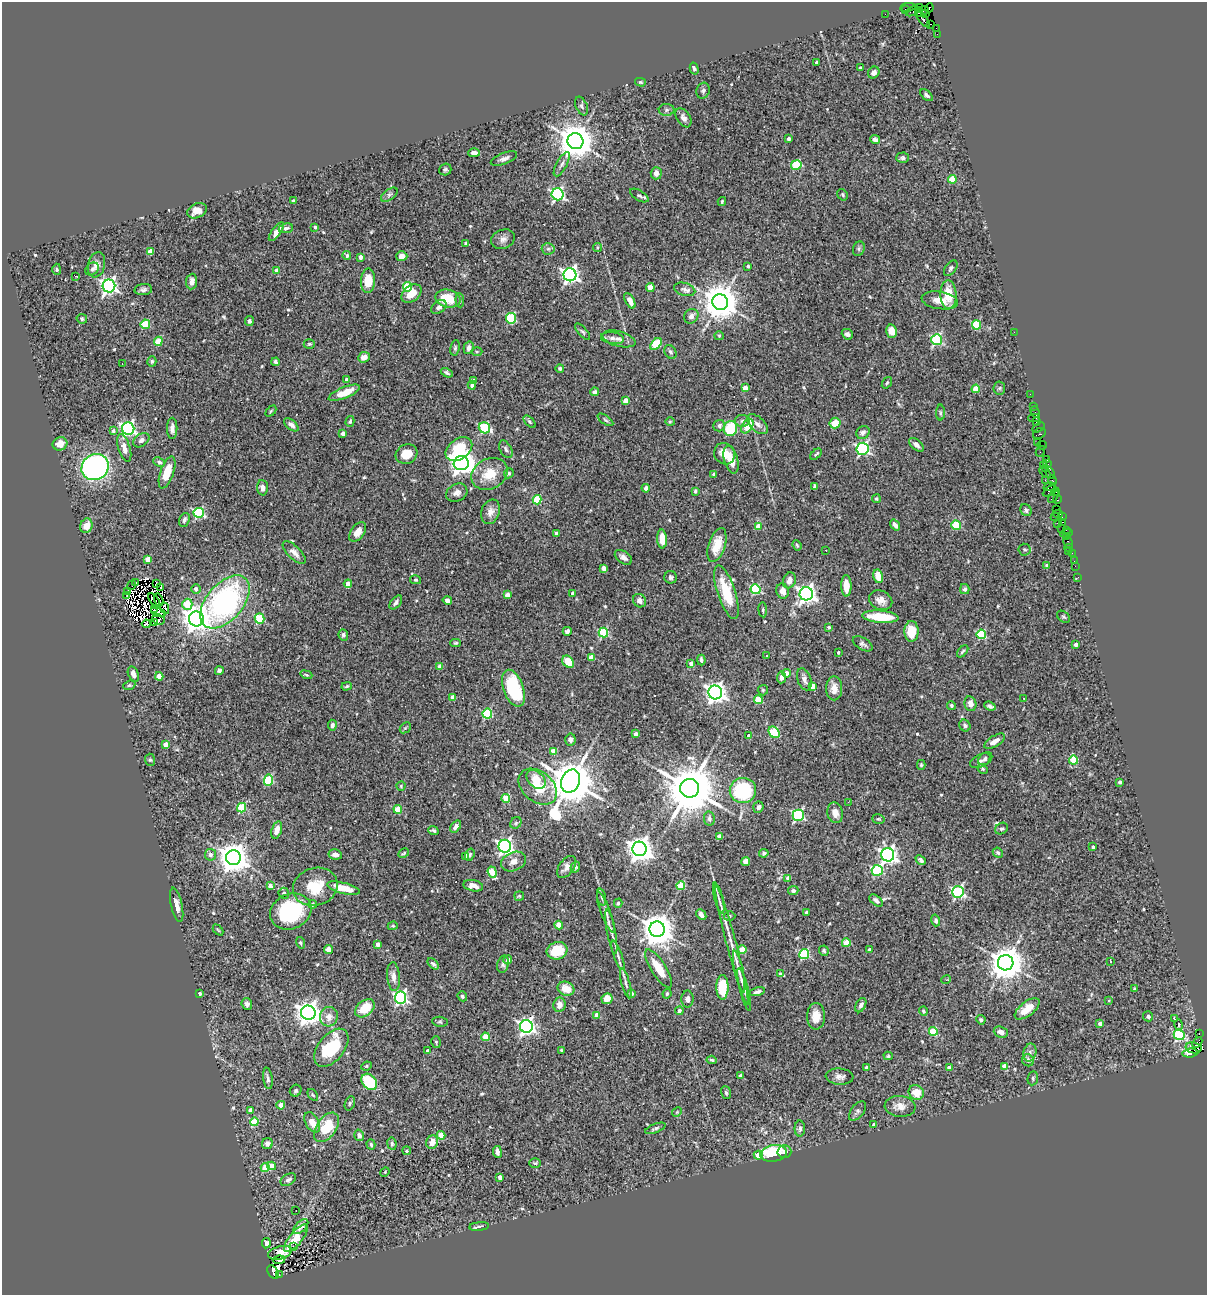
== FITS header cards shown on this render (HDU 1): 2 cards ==
NAXIS1  =                 1205
NAXIS2  =                 1293

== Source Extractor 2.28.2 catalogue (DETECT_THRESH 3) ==
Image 1205 x 1293 px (HDU 1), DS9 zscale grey, 1 PNG px = 1 image px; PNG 1209 x 1297 px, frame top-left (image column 1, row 1293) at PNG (2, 2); each listed source drawn as its Kron ellipse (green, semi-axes under 4 px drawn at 4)
Background 1.27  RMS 0.055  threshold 0.165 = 3 sigma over >= 5 px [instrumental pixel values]
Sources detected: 581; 6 with non-positive FLUX_AUTO (blend fragments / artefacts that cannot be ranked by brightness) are neither listed nor drawn; of the other 575, the 500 brightest by FLUX_AUTO listed and drawn (75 fainter detections omitted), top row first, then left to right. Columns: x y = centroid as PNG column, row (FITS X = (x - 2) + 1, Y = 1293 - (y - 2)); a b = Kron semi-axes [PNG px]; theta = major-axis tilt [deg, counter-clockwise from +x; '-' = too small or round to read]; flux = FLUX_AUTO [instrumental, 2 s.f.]
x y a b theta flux
908 7 8 3 8 63
919 7 2 2 - 8.3
929 8 5 3 - 41
905 10 3 2 - 140
912 11 7 4 30 81
923 12 7 3 40 140
918 13 4 2 - 110
885 14 2 2 - 28
925 14 4 3 - 61
923 19 9 4 -51 410
931 24 4 3 - 95
936 29 4 2 - 28
937 34 2 2 - 15
816 62 3 3 - 4.7
694 68 6 4 -75 6.6
860 68 3 3 - 7.3
874 73 6 5 - 21
640 82 5 4 - 5.2
703 91 8 6 72 9.3
926 95 7 4 -39 8.3
582 106 10 5 -65 8.5
667 110 8 6 2 11
683 118 10 6 -56 17
789 139 3 3 - 12
875 140 5 4 - 11
575 141 8 8 - 9600
474 153 6 4 0 16
902 158 6 5 - 7.1
504 159 14 5 22 15
562 164 13 5 62 15
796 165 5 5 - 160
445 169 6 5 - 7.7
656 173 6 5 - 20
952 179 4 4 - 81
558 194 6 6 - 680
389 195 9 5 36 7.8
639 195 10 5 -30 9.5
843 195 6 4 -55 5.7
294 201 4 3 - 6.5
722 201 4 3 - 4.8
197 211 10 7 25 32
315 227 3 3 - 6.1
286 228 7 5 7 10
276 232 11 4 53 23
503 239 12 9 22 20
466 244 3 3 - 8.4
598 247 4 4 - 6.2
548 249 6 6 - 8.9
859 249 7 5 71 6.9
150 251 4 4 - 37
347 255 4 4 - 10
402 256 5 5 - 24
360 257 4 3 - 18
96 265 13 8 77 24
748 266 4 3 - 5.6
951 268 9 5 54 9.7
57 269 6 4 -88 6.2
92 269 7 5 38 9.5
277 271 4 4 - 31
570 275 6 6 - 1400
75 276 3 2 - 28
192 281 8 5 84 21
368 281 12 7 88 77
109 286 6 6 - 1200
408 287 4 4 - 140
650 288 4 4 - 62
685 289 11 6 -15 15
143 290 9 5 4 11
411 294 11 8 39 45
948 295 14 8 -87 87
448 299 13 8 -13 86
460 300 7 3 -85 6.1
940 300 18 8 -9 47
630 301 8 4 -62 29
720 302 8 7 - 9200
439 307 8 5 38 16
691 316 8 6 44 16
511 318 5 5 - 240
82 319 5 4 - 6.4
249 321 5 4 - 8.9
145 324 4 4 - 150
977 325 4 4 - 180
892 331 7 5 -76 38
583 332 10 4 -49 6.9
1014 332 2 2 - 58
847 334 6 5 - 12
719 336 5 4 - 4.3
612 338 11 6 -7 16
619 339 17 7 -15 24
937 340 5 5 - 410
158 341 5 4 - 81
309 344 5 4 - 4.8
656 344 7 4 50 190
455 348 8 5 80 7
469 348 6 5 - 16
477 351 5 3 - 4.6
670 352 7 5 -59 9.6
364 357 6 5 - 25
152 361 5 4 - 5.9
275 362 4 3 - 9
122 364 3 2 - 4.3
560 368 4 4 - 8.7
447 373 6 4 -29 7.6
346 379 4 3 - 8.1
473 380 3 3 - 10
887 383 6 3 53 5.4
472 385 4 4 - 12
745 388 4 4 - 33
999 388 6 6 - 5.9
976 389 4 4 - 80
595 392 4 3 - 15
344 393 17 5 22 71
1030 394 2 2 - 17
626 401 4 4 - 47
1033 406 2 2 - 42
271 411 6 4 46 4.3
1035 412 6 2 -69 23
940 413 8 4 -90 6.6
1034 418 6 2 0 130
605 420 9 4 -36 6.1
350 421 5 4 - 6.2
742 421 8 6 0 12
530 422 7 4 -45 5.5
670 422 5 4 - 4.2
1037 422 3 2 - 54
835 423 5 5 - 58
758 424 12 7 -44 21
291 425 8 4 -40 15
719 426 6 5 - 12
747 426 8 5 56 110
1039 427 7 4 31 53
172 428 10 5 -90 15
484 428 6 5 - 260
730 428 7 6 - 140
128 429 6 6 - 870
113 431 4 4 - 8.5
863 432 7 6 - 14
343 434 4 3 - 15
1039 434 7 5 32 160
141 440 9 6 37 13
1038 442 3 2 - 75
60 444 7 6 - 32
916 445 9 5 -43 14
1042 445 5 2 - 55
124 448 14 6 -73 25
459 449 15 10 37 170
506 449 9 5 -62 11
863 449 6 6 - 590
1040 451 5 2 - 100
407 454 11 9 27 58
724 454 11 10 - 46
816 454 7 4 44 6.9
731 460 14 7 -74 51
1046 460 4 3 - 55
159 462 6 4 -26 8.1
461 463 7 7 - 2700
1048 464 3 2 - 60
1044 465 4 3 - 76
95 467 14 12 34 920
1046 469 3 2 - 59
167 472 17 6 71 70
1045 472 7 4 -47 120
509 473 5 4 - 5.8
1050 473 6 3 -70 100
489 474 19 15 27 86
713 474 3 3 - 4.8
1045 480 2 2 - 51
1052 481 5 3 - 24
815 486 4 3 - 7.6
1049 487 6 3 17 330
262 488 8 5 -87 16
646 488 4 4 - 18
695 491 3 3 - 5.4
1050 491 8 3 30 67
1055 492 4 3 - 62
457 493 11 8 26 20
1053 497 7 3 58 81
876 499 4 4 - 5.5
1057 499 4 3 - 98
537 500 4 4 - 130
1057 509 2 2 - 59
1026 510 6 5 - 9.1
490 512 12 9 69 26
199 513 5 5 - 360
1058 514 5 3 - 61
1062 516 4 2 - 39
1055 517 4 2 - 91
184 520 7 5 70 11
1063 522 3 2 - 4.8
1057 523 2 2 - 16
895 525 6 4 -54 14
956 525 4 4 - 160
86 526 7 6 - 40
758 526 4 4 - 48
1062 528 2 2 - 42
1066 530 2 2 - 83
358 532 11 6 54 32
556 533 3 3 - 12
1066 533 6 3 12 64
1067 537 2 2 - 56
662 539 9 5 -86 55
1068 542 6 3 -62 65
717 545 17 8 73 78
797 545 5 4 - 4.9
1069 548 4 2 - 23
826 550 3 2 - 8.2
1024 550 6 6 - 8.2
1069 552 2 2 - 17
294 553 15 6 -45 23
1072 553 3 2 - 5.3
623 557 9 6 -36 16
148 559 4 4 - 53
1074 561 2 2 - 14
1047 565 3 3 - 7.6
1075 566 2 2 - 29
603 568 4 3 - 30
878 576 7 5 -79 48
671 577 6 6 - 8.8
1078 577 3 2 - 4.7
416 580 5 4 - 5.2
789 580 8 6 72 22
136 582 3 2 - 8.1
156 583 3 2 - 7.4
348 584 4 3 - 45
132 585 5 2 - 4.6
846 586 10 5 -89 49
161 587 4 3 - 17
196 589 5 4 - 15
756 589 5 5 - 280
965 589 5 4 - 8.7
783 591 7 6 - 26
128 592 3 2 - 9.9
726 592 28 9 -72 130
572 593 3 3 - 11
806 594 7 6 - 1800
127 595 3 2 - 11
507 595 4 4 - 45
154 600 8 2 -50 5.2
159 600 6 2 -72 4.3
447 600 5 4 - 14
881 600 12 9 -24 27
639 601 7 6 - 19
225 602 31 18 49 790
396 602 8 4 51 11
187 604 5 5 - 110
165 608 6 4 -65 5.3
154 609 4 3 - 5.1
763 610 7 4 -85 5.7
158 612 8 3 -18 5.1
880 617 18 6 -5 130
1063 617 7 5 -40 6.1
259 618 5 4 - 180
158 619 6 5 - 14
196 619 7 7 - 3600
155 622 3 2 - 7.7
146 624 4 3 - 6.8
829 627 4 3 - 5.7
567 631 4 4 - 9.3
911 631 10 7 -88 65
603 633 5 4 - 250
981 634 5 4 - 220
343 635 6 4 -83 8.5
456 643 5 4 - 4.9
863 644 11 6 -31 11
1076 645 3 3 - 13
963 651 7 3 49 5.5
838 652 3 3 - 5.1
767 656 2 2 - 4.4
591 658 4 4 - 54
701 660 5 3 - 10
568 662 7 5 -48 68
691 664 4 3 - 24
440 667 4 4 - 34
219 671 4 4 - 9.2
786 673 4 4 - 22
133 674 8 5 -67 19
306 675 6 3 -20 4.4
159 676 4 4 - 61
782 677 6 4 83 14
804 679 11 6 -71 18
129 685 6 4 21 5.3
347 686 5 4 - 6.1
813 686 4 4 - 55
514 688 19 10 -70 270
834 688 12 8 -90 35
763 690 5 5 - 4.9
715 692 7 7 - 2000
453 698 4 4 - 36
1024 699 3 2 - 17
758 700 4 4 - 130
970 704 7 6 - 20
951 705 5 4 - 6.2
990 706 6 3 -21 8.5
487 714 5 5 - 260
332 725 5 4 - 12
965 726 6 5 - 9.2
405 728 6 4 43 5.6
774 732 6 5 - 220
635 734 4 3 - 18
749 736 4 3 - 16
570 740 6 5 - 11
995 741 12 5 32 26
166 745 4 4 - 39
553 751 4 4 - 32
985 759 8 5 37 9.7
150 760 6 5 - 5.6
1073 760 4 4 - 110
980 761 11 6 27 11
921 765 5 4 - 4.9
983 769 5 4 - 5.1
536 779 11 7 -45 61
268 780 5 4 - 220
571 781 12 9 65 19000
1120 782 4 3 - 12
401 786 5 4 - 4.4
538 787 21 15 -39 100
689 788 9 9 - 24000
743 790 13 12 - 290
506 798 4 4 - 93
848 802 3 2 - 4.2
758 807 5 5 - 13
242 808 5 4 - 200
398 809 4 4 - 100
835 813 10 7 -78 23
798 815 5 5 - 450
709 818 7 5 -80 11
878 819 6 4 -16 5
516 823 6 5 - 6.8
456 826 6 4 53 15
1001 829 7 5 36 7.5
277 830 9 5 72 32
433 830 5 3 - 6.7
719 836 4 4 - 28
505 846 6 6 - 1100
1093 847 4 3 - 9.6
639 849 7 7 - 3500
404 853 6 3 28 4.8
764 853 5 4 - 7.4
998 853 5 4 - 7.4
335 854 6 5 - 18
210 855 5 5 - 16
470 855 6 4 72 7.6
888 855 7 6 - 1400
466 856 4 4 - 20
233 858 7 7 - 5600
921 860 6 4 -42 11
746 861 4 4 - 27
514 862 13 9 22 26
567 867 12 7 53 22
575 867 5 4 - 7.6
877 870 5 5 - 300
492 872 6 4 -69 97
788 878 4 3 - 21
270 886 4 3 - 26
473 886 10 5 -10 24
681 886 4 4 - 130
315 887 23 18 17 110
343 888 17 5 -14 60
793 891 5 4 - 8.5
958 892 6 5 - 560
284 893 5 5 - 11
519 896 5 5 - 4.4
602 897 8 3 -79 7
719 898 16 3 -75 14
876 900 8 4 -40 13
618 903 4 4 - 10
313 904 4 4 - 9.7
177 905 17 5 -78 24
291 911 21 17 23 310
606 913 21 5 -69 18
806 913 4 3 - 9.1
701 915 6 4 -48 19
729 916 6 4 -1 6.2
936 920 6 4 -74 8.6
559 925 4 4 - 57
393 926 5 4 - 4.4
657 929 7 7 - 7400
218 930 6 3 -45 4.3
611 932 23 3 -79 18
300 943 6 4 -73 5.2
846 943 4 4 - 82
378 944 4 4 - 16
732 945 62 5 -75 72
328 949 4 4 - 30
742 950 4 4 - 87
870 950 3 3 - 15
557 951 10 8 17 97
824 951 5 5 - 5.6
804 954 5 5 - 320
618 955 15 3 -71 13
508 960 4 4 - 16
1111 961 4 2 - 5.7
1006 963 8 8 - 7700
433 964 7 3 -44 7.7
503 964 9 5 76 9
659 968 22 7 -57 74
739 972 21 4 -78 23
780 974 4 3 - 7.4
394 976 14 6 -84 23
946 980 5 3 - 4.3
626 983 15 4 -75 12
722 987 12 6 89 120
566 989 8 6 -21 47
744 989 22 4 -76 18
1134 989 3 3 - 6.9
757 992 8 4 15 9.2
200 993 3 3 - 10
631 994 4 4 - 17
667 994 5 3 - 4.7
462 996 5 4 - 7
401 998 6 6 - 750
607 999 5 5 - 31
687 999 8 6 89 18
1108 1001 3 3 - 7
247 1004 6 5 - 12
559 1005 7 6 - 27
861 1005 7 5 63 13
365 1008 11 7 40 86
1027 1009 15 7 38 50
679 1011 4 4 - 16
923 1011 4 3 - 5.3
308 1013 7 7 - 3300
597 1015 4 4 - 29
816 1016 13 9 90 46
1148 1016 5 5 - 8.9
329 1017 10 9 - 27
1174 1018 4 2 - 7.2
981 1020 5 4 - 7.5
440 1022 8 5 -8 5.8
1100 1023 4 4 - 14
1179 1025 5 3 - 7.2
526 1026 6 6 - 1300
933 1031 4 4 - 140
1001 1032 7 5 -21 23
1199 1033 3 2 - 90
1179 1035 5 5 - 340
485 1037 4 4 - 83
436 1042 6 4 -76 5.4
1197 1043 6 3 45 380
331 1048 22 13 51 180
1193 1048 8 5 -13 440
427 1050 3 3 - 6.7
561 1050 3 3 - 4.7
1030 1052 9 6 77 15
1190 1053 8 4 6 1200
888 1056 4 4 - 7.3
712 1060 5 4 - 6.8
1028 1060 6 5 - 15
366 1066 5 4 - 4.9
1004 1066 4 4 - 29
867 1067 4 3 - 6.1
949 1068 4 4 - 19
740 1076 4 4 - 11
839 1077 14 8 -4 20
268 1078 11 4 -82 11
1033 1078 7 5 80 7.5
369 1082 9 6 -48 150
296 1091 6 5 - 7.4
916 1092 8 7 - 58
726 1093 6 5 - 7.3
313 1095 6 3 -54 4.3
350 1103 7 4 71 5.6
281 1105 4 4 - 41
900 1106 15 10 -4 34
251 1110 4 4 - 27
857 1111 11 6 53 12
677 1112 5 4 - 4.4
254 1122 4 4 - 120
312 1122 11 6 -60 39
874 1124 4 4 - 8.7
327 1127 16 10 54 120
655 1128 11 4 21 9.2
800 1129 8 5 90 9.8
359 1135 6 4 -75 13
441 1135 4 4 - 87
432 1142 7 5 64 41
267 1144 5 5 - 15
371 1144 5 4 - 7.6
392 1144 6 4 -80 7.1
407 1151 4 3 - 9.8
497 1152 6 3 -82 12
784 1152 7 6 - 13
774 1153 13 8 8 250
758 1155 4 4 - 61
535 1163 6 4 -1 5.3
272 1166 4 4 - 34
265 1168 4 4 - 92
385 1172 5 4 - 4.2
500 1177 4 3 - 29
288 1180 8 5 30 11
296 1211 3 2 - 8
479 1226 10 3 6 8.4
301 1227 9 5 44 18
296 1238 17 6 51 40
266 1243 5 3 - 6.9
293 1247 3 3 - 62
280 1253 12 6 15 29
279 1260 6 4 8 6.6
273 1272 7 4 -59 680
279 1275 3 3 - 220
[75 fainter detections neither listed nor drawn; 6 non-positive-flux detections neither listed nor drawn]